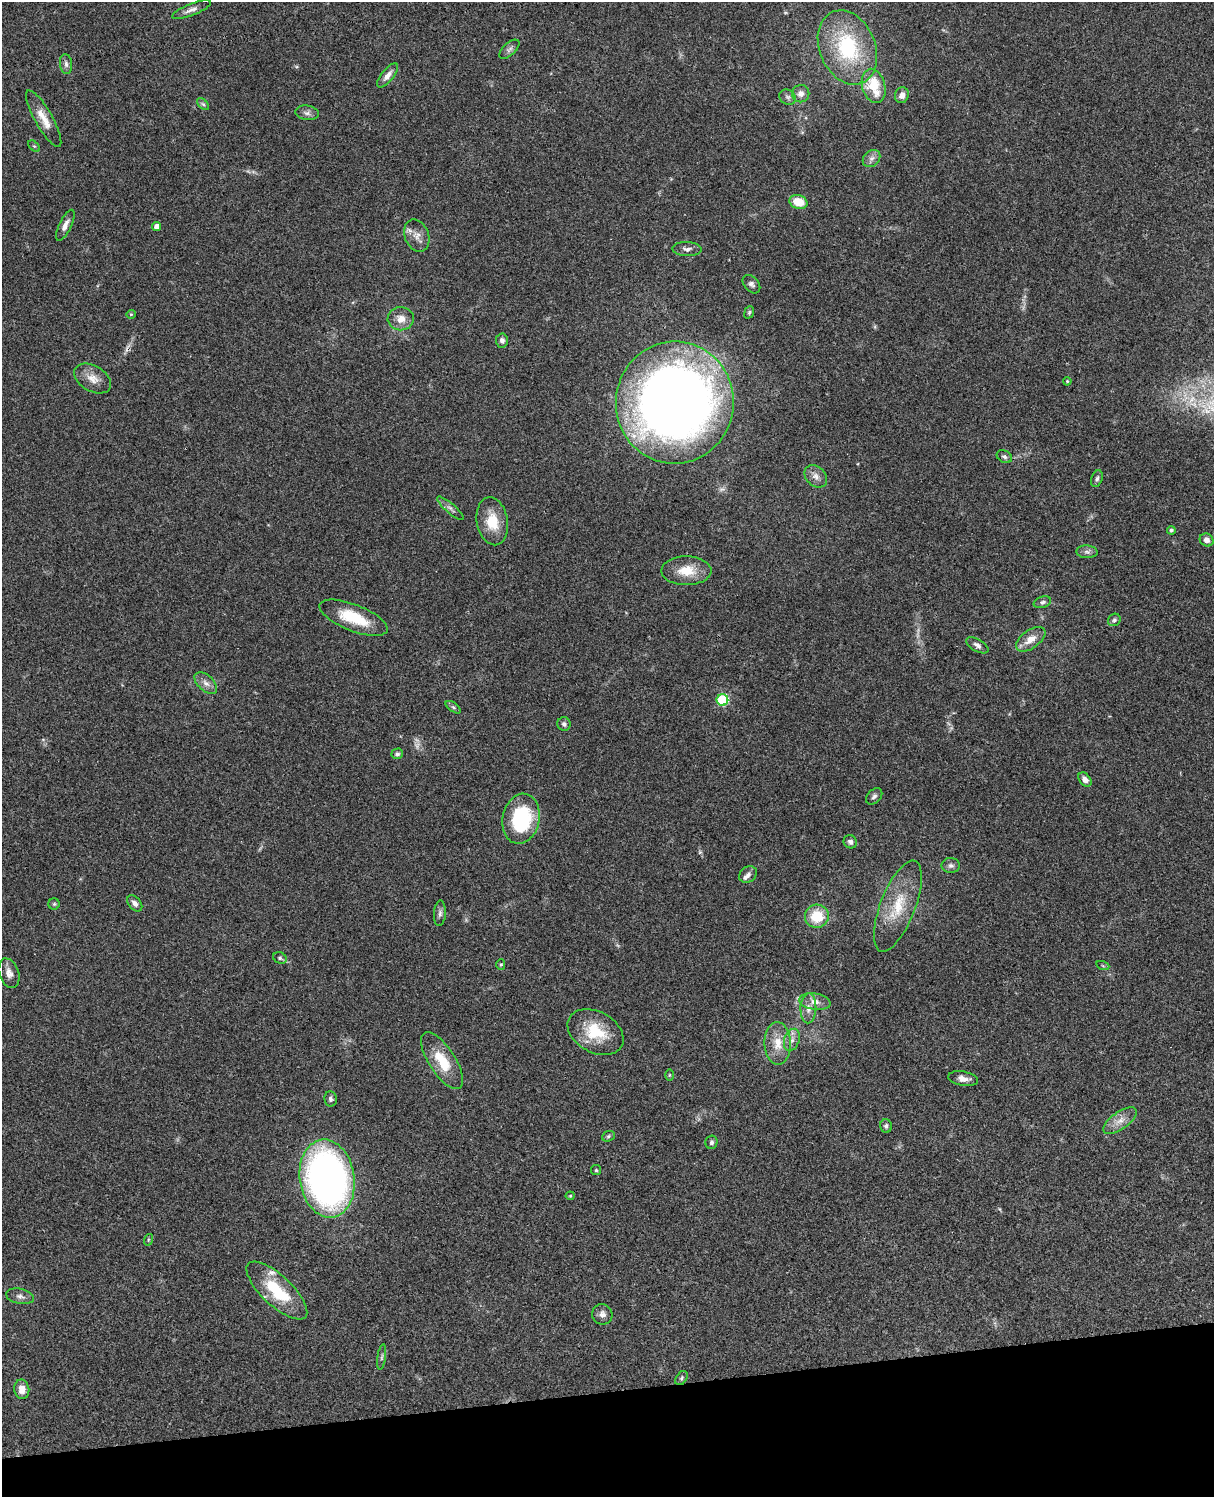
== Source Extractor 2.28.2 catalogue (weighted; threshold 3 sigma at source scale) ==
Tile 10 of 4 x 3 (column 2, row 3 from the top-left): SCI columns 1333-2544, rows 277-1771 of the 5086 x 4926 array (HDU 1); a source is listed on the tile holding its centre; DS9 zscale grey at full resolution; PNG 1216 x 1499 px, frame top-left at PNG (2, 2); each listed source drawn as its Kron ellipse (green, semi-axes under 4 px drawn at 4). Shown black and unused: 7% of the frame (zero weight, under 3 of 4 exposures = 6% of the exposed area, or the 3 px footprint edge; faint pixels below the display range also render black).
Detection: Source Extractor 2.28.2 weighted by HDU 2 'WHT'; one run over the whole footprint, this tile lists its part. Background 0.0781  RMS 0.0059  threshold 0.0264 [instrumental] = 3 sigma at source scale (4.5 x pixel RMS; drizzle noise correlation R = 1.50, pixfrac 1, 0.05/0.05 arcsec/px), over >= 5 px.
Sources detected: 88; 1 too faint to see at this stretch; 1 cosmic-ray / hot-pixel residue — neither listed nor drawn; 2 inside a brighter listed object's ellipse — not listed separately; the other 84 listed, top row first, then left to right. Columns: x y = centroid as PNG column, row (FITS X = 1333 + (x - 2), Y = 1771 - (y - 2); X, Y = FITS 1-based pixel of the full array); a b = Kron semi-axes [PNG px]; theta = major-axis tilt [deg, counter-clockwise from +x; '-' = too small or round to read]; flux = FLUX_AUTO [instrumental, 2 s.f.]
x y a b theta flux
191 10 20 6 21 3.2
847 47 39 28 -67 51
509 49 12 6 42 2
66 64 10 6 -82 2.2
388 75 15 6 50 3.6
874 86 17 11 -73 19
801 94 9 8 - 3.3
902 95 8 7 - 3.4
788 97 9 7 -33 1.8
203 104 7 4 -44 1.1
307 113 12 7 -8 2.4
44 119 32 9 -60 8.7
34 146 7 4 -43 0.85
871 158 10 7 44 2.6
798 202 9 7 -16 11
65 225 17 6 64 3.6
157 226 4 4 - 3
417 235 16 12 -66 5.4
687 249 14 7 -3 2.6
751 284 10 7 -48 2.1
749 312 6 4 69 0.85
131 314 4 4 - 0.58
401 319 13 11 -2 5.9
502 340 7 6 - 2.1
93 379 20 12 -30 6.9
1067 381 4 3 - 0.54
675 403 61 59 85 610
1004 457 8 6 -31 1.7
816 476 13 9 -45 3.7
1097 479 9 5 72 1.5
450 508 17 4 -41 2.2
492 521 24 15 -80 15
1171 530 4 4 - 1.2
1207 540 7 6 - 3.2
1087 552 10 6 -2 2.1
686 571 25 14 0 13
1042 602 9 5 17 1.6
354 618 36 13 -21 21
1114 620 7 6 - 1.3
1031 639 17 9 36 6.9
977 645 12 6 -30 2.4
206 683 13 8 -43 3.5
722 700 6 5 - 47
453 707 9 4 -36 1.1
564 724 7 6 - 1.6
397 754 5 5 - 1.4
1085 780 8 5 -50 2.7
874 796 9 6 46 1.7
521 819 25 18 79 47
850 842 7 6 - 1.8
951 865 9 7 0 2
748 874 9 7 36 2.3
135 903 9 6 -50 2.8
54 904 5 5 - 0.84
898 906 48 17 69 23
440 913 13 6 86 2
817 916 12 11 - 17
280 958 7 5 -25 1.2
501 964 5 4 - 0.73
1103 966 6 4 -19 0.79
9 973 15 9 -70 4.2
815 1002 16 8 -8 4.7
808 1008 15 8 88 4.4
596 1032 30 20 -28 22
792 1040 11 7 72 3.4
778 1043 21 13 -88 10
442 1061 33 13 -57 18
669 1075 6 4 90 0.73
963 1079 15 7 -11 3.7
331 1099 8 6 -80 1.5
1120 1121 19 8 36 5.7
886 1126 6 6 - 1.5
608 1136 6 5 - 0.97
711 1142 7 6 - 1.3
596 1170 5 5 - 0.73
327 1179 39 27 -81 290
570 1196 4 4 - 0.59
148 1240 6 4 72 0.67
277 1290 39 15 -43 30
20 1296 14 7 -12 2.8
602 1314 10 10 - 3.1
382 1357 13 3 82 1.3
681 1378 8 5 55 1.1
22 1389 10 7 -81 4.5